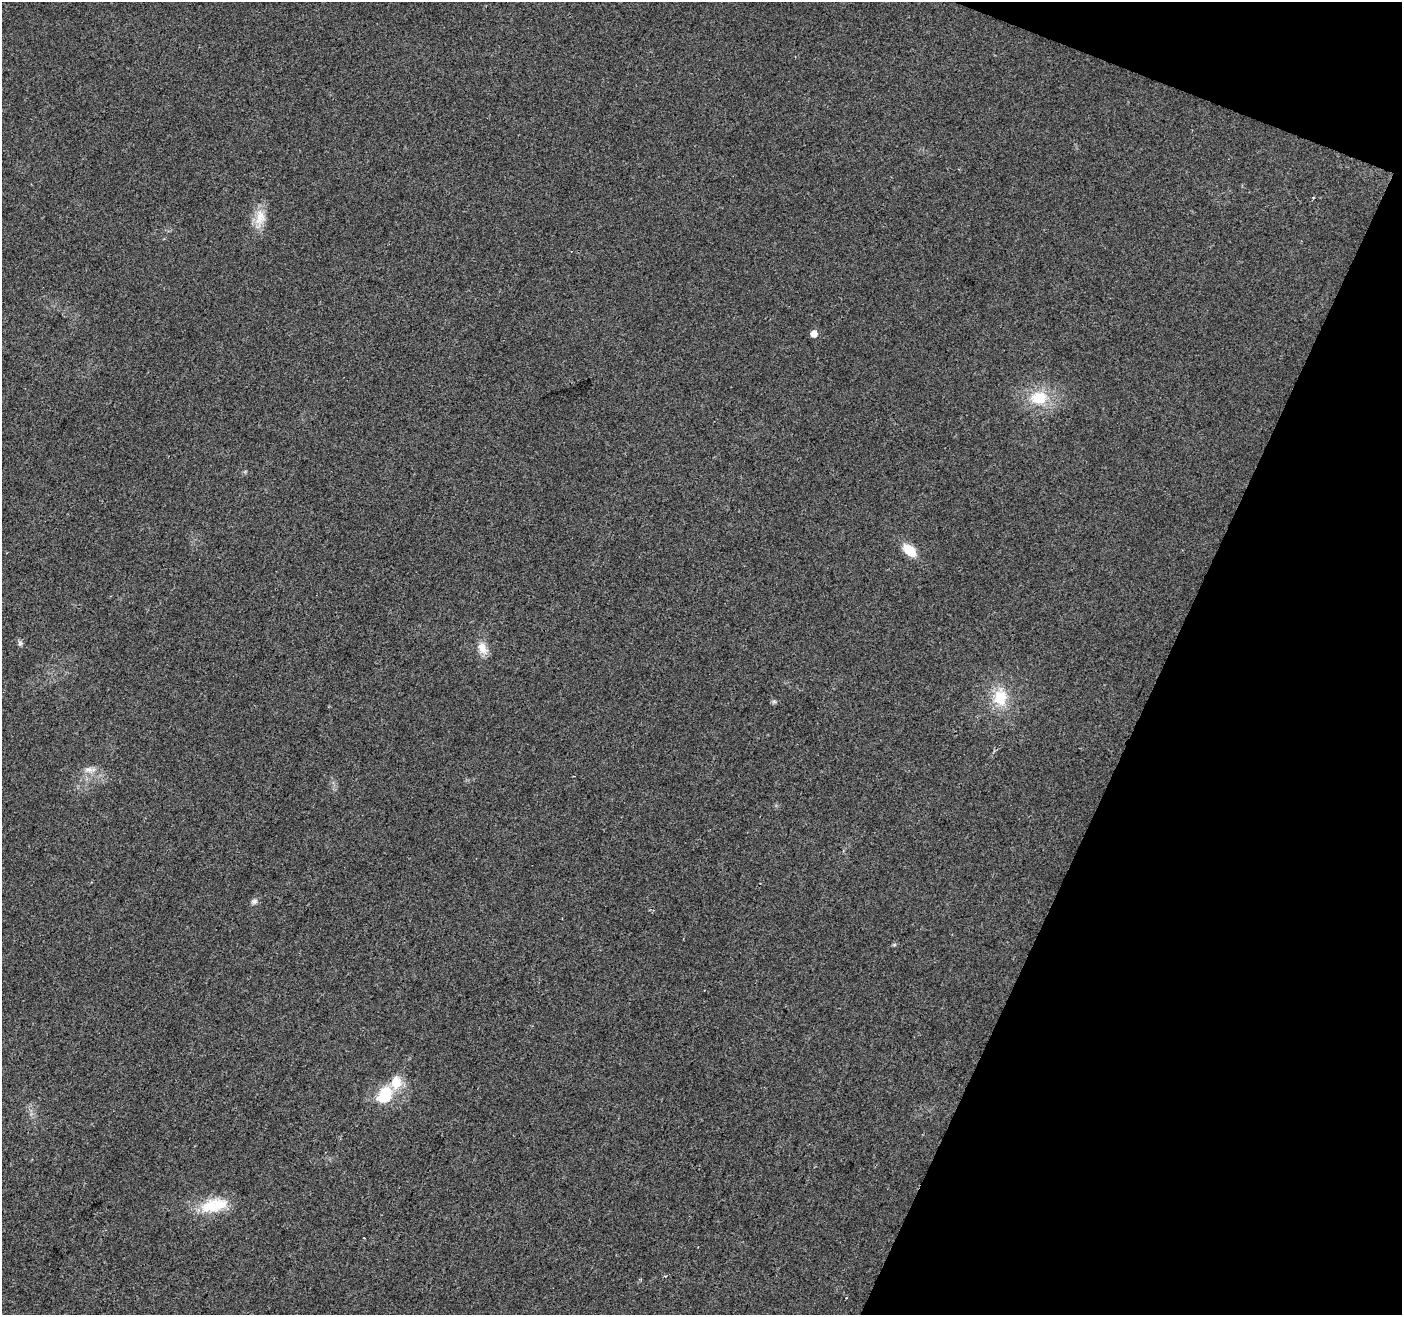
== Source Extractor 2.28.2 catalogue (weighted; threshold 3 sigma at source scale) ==
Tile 8 of 4 x 4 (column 4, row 2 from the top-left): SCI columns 4201-5600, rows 2834-4146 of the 5607 x 5732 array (HDU 1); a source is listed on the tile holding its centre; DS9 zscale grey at full resolution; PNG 1404 x 1317 px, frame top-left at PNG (2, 2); no overlay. Shown black and unused: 19% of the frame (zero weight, under 2 of 3 exposures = <1% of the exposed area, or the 3 px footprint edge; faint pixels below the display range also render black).
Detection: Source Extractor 2.28.2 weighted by HDU 2 'WHT'; one run over the whole footprint, this tile lists its part. Background 0.0354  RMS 0.0068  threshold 0.0305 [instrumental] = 3 sigma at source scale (4.5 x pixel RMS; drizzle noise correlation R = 1.50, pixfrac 1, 0.0396/0.0396 arcsec/px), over >= 5 px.
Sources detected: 16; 2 cosmic-ray / hot-pixel residue — not listed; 1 inside a brighter listed object's ellipse — not listed separately; the other 13 listed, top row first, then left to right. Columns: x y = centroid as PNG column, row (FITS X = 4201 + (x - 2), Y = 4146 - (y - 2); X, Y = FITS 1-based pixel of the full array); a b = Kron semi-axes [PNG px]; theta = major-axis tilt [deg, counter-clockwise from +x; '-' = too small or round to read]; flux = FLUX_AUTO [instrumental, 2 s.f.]
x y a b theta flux
260 218 29 13 81 12
814 333 5 5 - 6.8
1039 398 24 18 4 23
909 550 14 9 -44 15
20 643 8 6 -74 1.6
482 648 17 11 -68 7.4
1000 697 21 17 88 20
774 702 7 4 -1 1.2
88 769 11 7 -7 3.5
254 901 9 7 15 2.1
385 1095 18 14 63 25
214 1205 38 17 13 23
665 1276 4 3 - 0.73